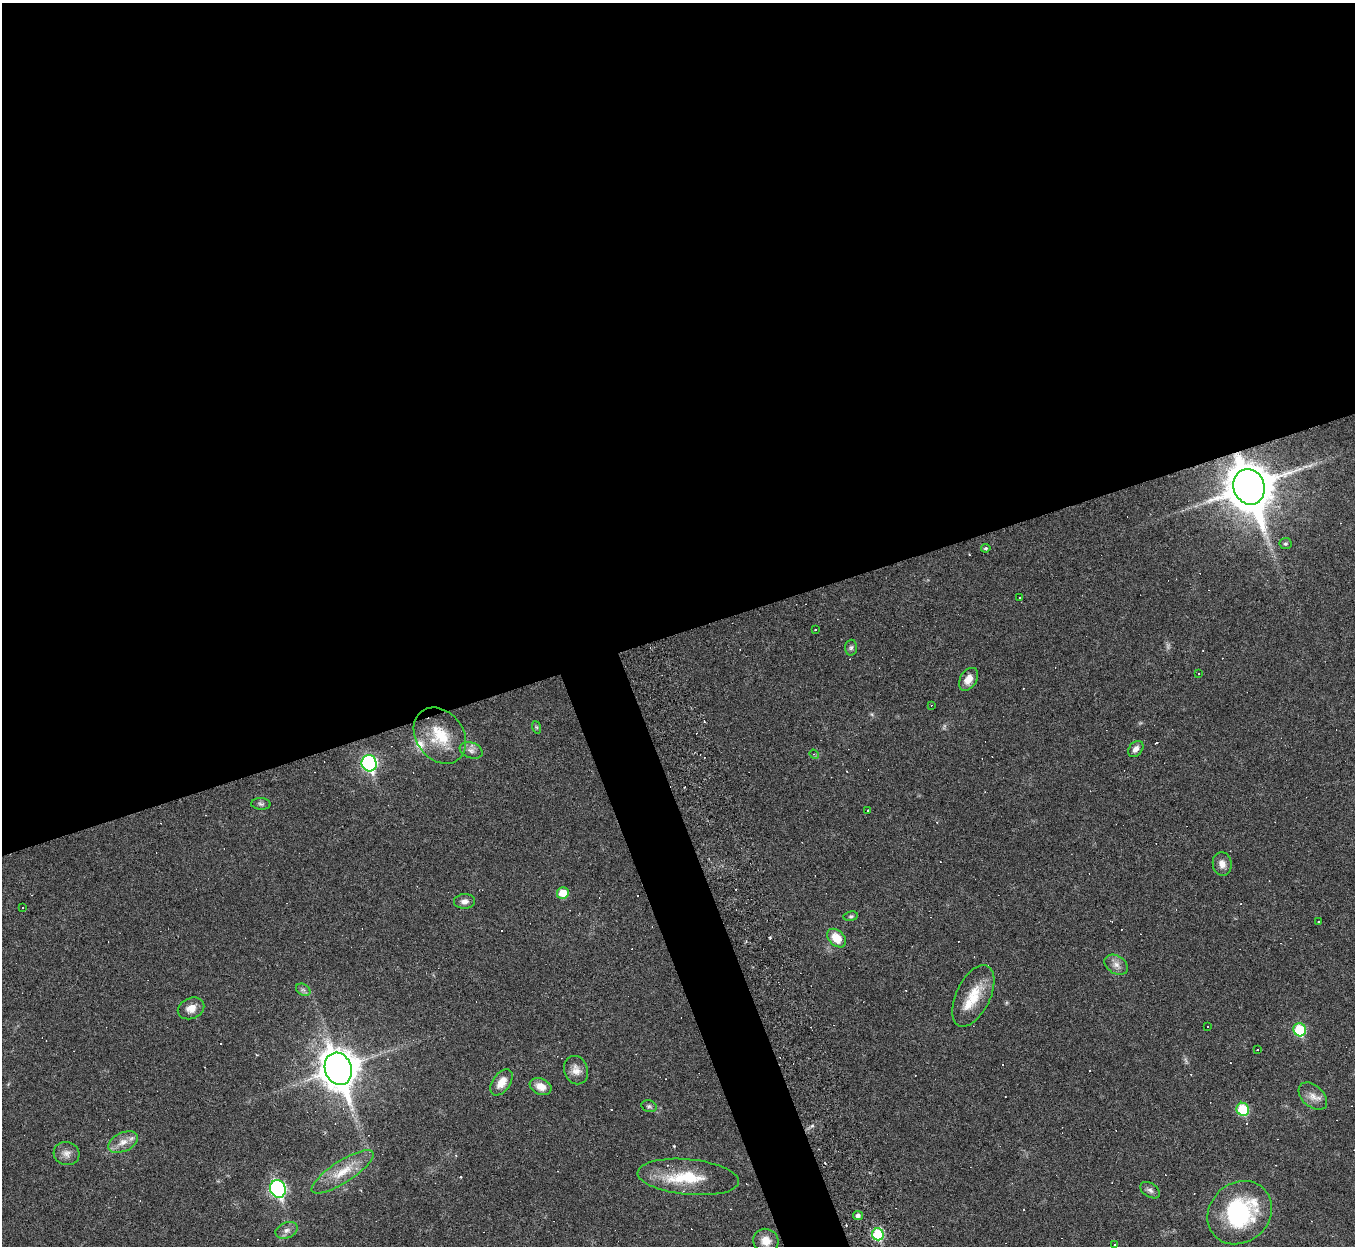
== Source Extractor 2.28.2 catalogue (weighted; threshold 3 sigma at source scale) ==
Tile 2 of 4 x 4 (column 2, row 1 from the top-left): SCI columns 1354-2706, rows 4013-5256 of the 5469 x 5422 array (HDU 1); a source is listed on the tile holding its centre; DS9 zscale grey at full resolution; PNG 1357 x 1248 px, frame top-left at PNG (2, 3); each listed source drawn as its Kron ellipse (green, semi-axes under 4 px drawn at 4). Shown black and unused: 53% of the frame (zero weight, under 3 of 6 exposures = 3% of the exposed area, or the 3 px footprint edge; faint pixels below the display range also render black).
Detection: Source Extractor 2.28.2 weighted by HDU 2 'WHT'; one run over the whole footprint, this tile lists its part. Background 0.0393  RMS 0.0024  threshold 0.00979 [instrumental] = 3 sigma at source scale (4.09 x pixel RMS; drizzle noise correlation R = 1.36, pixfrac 0.8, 0.05/0.05 arcsec/px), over >= 5 px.
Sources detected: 96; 2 too faint to see at this stretch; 41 cosmic-ray / hot-pixel residue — neither listed nor drawn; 3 inside a brighter listed object's ellipse — not listed separately; the other 50 listed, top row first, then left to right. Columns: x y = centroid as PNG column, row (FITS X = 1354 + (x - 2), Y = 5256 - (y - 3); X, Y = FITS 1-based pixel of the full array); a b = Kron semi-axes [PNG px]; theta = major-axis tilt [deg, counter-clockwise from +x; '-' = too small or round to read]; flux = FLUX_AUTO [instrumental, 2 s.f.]
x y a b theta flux
1249 487 18 15 -69 790
1285 544 6 5 - 0.39
986 548 4 4 - 0.33
1019 598 3 2 - 0.15
815 629 3 2 - 0.3
851 648 8 6 87 0.57
1199 673 2 2 - 0.16
968 679 12 8 57 2.3
931 705 3 2 - 0.15
536 727 6 4 -71 0.29
440 736 30 23 -53 8.6
1136 749 9 6 49 1
471 750 12 7 -19 1.1
814 754 5 4 - 0.3
369 763 8 7 - 41
261 804 9 5 -2 0.54
868 810 3 3 - 1.8
1222 864 12 9 -83 1.6
563 893 6 6 - 3.9
465 901 10 7 5 1.1
23 908 3 2 - 0.2
851 916 7 4 9 0.4
1319 921 3 3 - 0.98
837 938 11 7 -44 4.1
1116 965 13 9 -32 1.5
303 990 8 5 -30 0.58
973 996 33 17 64 6.5
191 1008 14 10 23 2
1208 1026 3 3 - 1.6
1300 1030 6 6 - 12
1257 1050 2 2 - 0.19
338 1069 16 13 -71 440
576 1070 14 12 -69 1.9
501 1082 15 8 55 2.6
541 1086 11 8 -23 2.4
1313 1096 16 11 -42 2.1
649 1106 8 5 -14 0.49
1243 1109 6 6 - 10
123 1142 16 9 25 2.2
67 1153 13 11 -15 1.6
343 1172 36 11 33 5.4
688 1177 51 17 -5 9.7
278 1189 9 8 - 42
1150 1190 11 6 -33 0.85
1240 1213 34 29 42 27
858 1215 5 4 - 0.67
287 1230 11 8 23 1.2
878 1234 6 5 - 14
766 1241 13 12 - 2.6
1114 1244 3 2 - 0.2
Overlapping masked pixels (flux is a lower limit): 1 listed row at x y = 1249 487